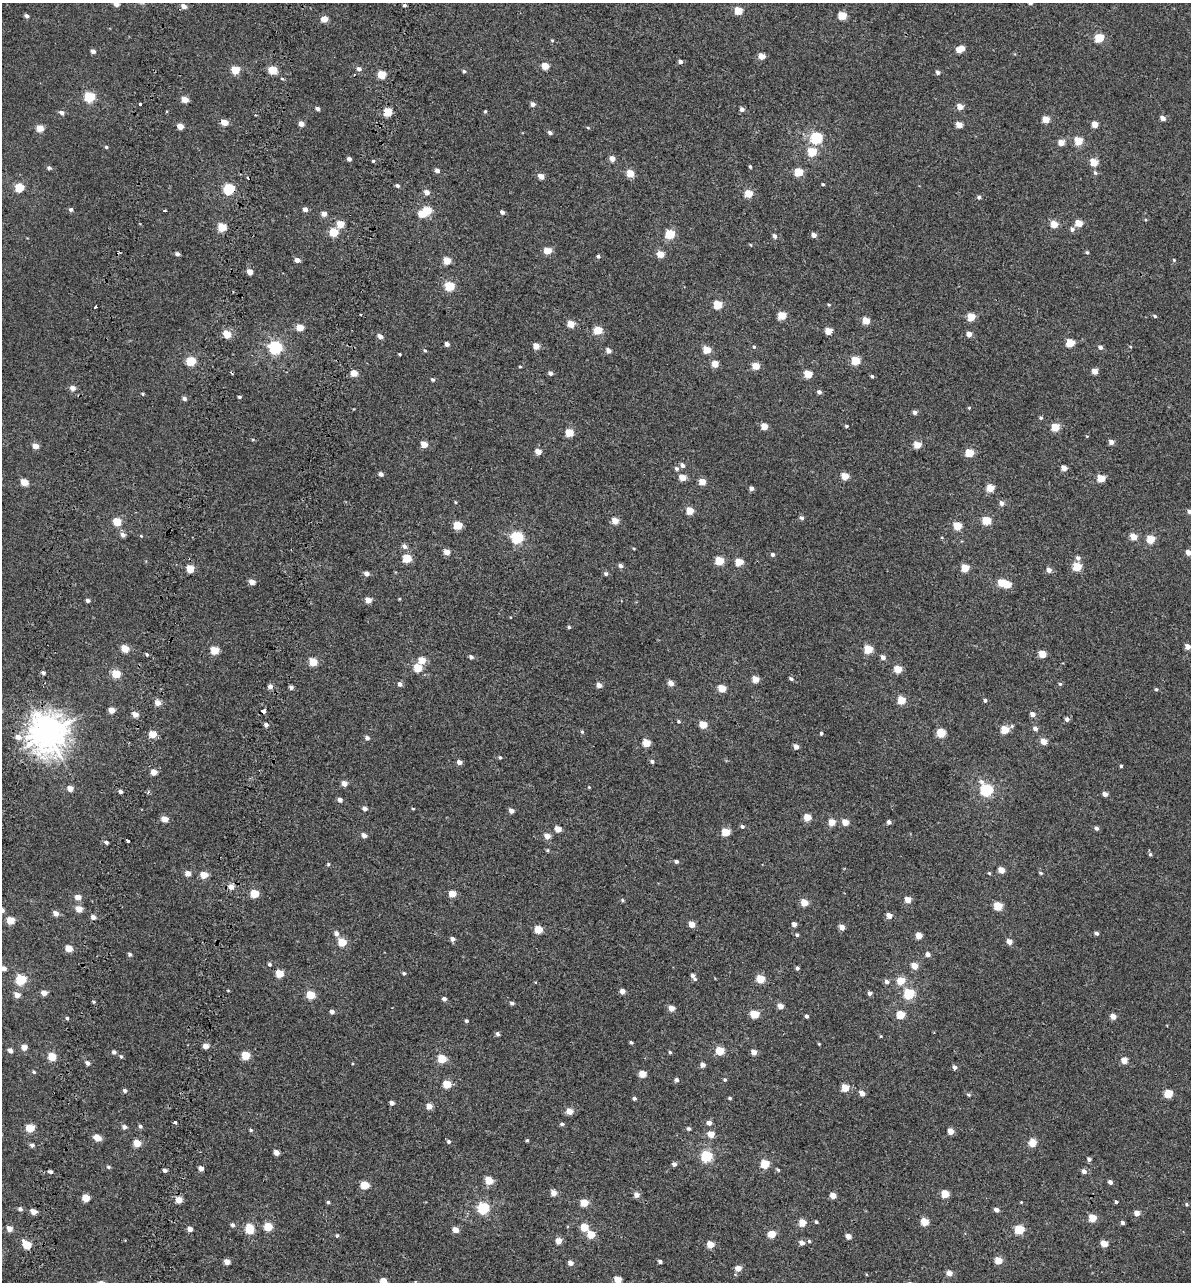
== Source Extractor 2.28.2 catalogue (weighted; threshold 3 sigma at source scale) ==
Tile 7 of 4 x 4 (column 3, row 2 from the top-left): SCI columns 2780-3968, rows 2721-4000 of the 5614 x 5431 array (HDU 1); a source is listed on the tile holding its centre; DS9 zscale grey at full resolution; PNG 1193 x 1284 px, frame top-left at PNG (2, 3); no overlay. Shown black and unused: <1% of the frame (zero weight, under 2 of 3 exposures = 11% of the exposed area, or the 3 px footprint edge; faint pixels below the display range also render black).
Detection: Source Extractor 2.28.2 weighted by HDU 2 'WHT'; one run over the whole footprint, this tile lists its part. Background -4.53e-05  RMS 0.0051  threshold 0.0228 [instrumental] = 3 sigma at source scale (4.5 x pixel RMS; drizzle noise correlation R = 1.50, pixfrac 1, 0.0396/0.0396 arcsec/px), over >= 5 px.
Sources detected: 453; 1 inside a brighter object's white glare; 4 cosmic-ray / hot-pixel residue — not listed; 1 inside a brighter listed object's ellipse — not listed separately; the other 447 listed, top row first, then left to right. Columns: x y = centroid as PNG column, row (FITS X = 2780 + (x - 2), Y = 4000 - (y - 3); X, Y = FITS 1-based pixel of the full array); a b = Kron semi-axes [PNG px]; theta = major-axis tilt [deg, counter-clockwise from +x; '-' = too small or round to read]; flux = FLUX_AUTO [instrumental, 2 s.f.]
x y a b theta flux
1030 3 5 4 - 1.2
116 4 5 4 - 3.4
405 5 5 3 - 0.9
184 6 5 4 - 3.1
738 11 5 5 - 11
26 16 4 4 - 1.4
842 16 5 5 - 12
324 19 5 4 - 7.3
1099 38 5 5 - 18
552 40 4 4 - 0.48
960 49 8 5 31 7.5
93 51 4 4 - 2
762 56 5 4 - 5.4
680 61 4 4 - 1.6
545 66 5 4 - 8.4
359 69 5 5 - 1.6
235 70 5 5 - 13
273 70 5 4 - 14
464 71 5 4 - 0.66
938 72 5 5 - 1.3
382 74 5 5 - 14
282 79 5 3 - 0.53
89 97 5 5 - 28
185 100 5 4 - 6.1
140 104 3 3 - 2.8
533 104 5 4 - 1.8
960 107 5 4 - 4.7
318 109 4 4 - 1.6
742 109 5 4 - 2.1
167 111 3 2 - 0.61
485 111 4 3 - 0.53
387 112 5 5 - 14
62 113 6 5 - 1.8
1163 118 5 4 - 2.9
1046 119 5 5 - 6.2
224 123 5 4 - 5.6
301 124 4 4 - 3.8
1095 124 5 4 - 5
959 125 5 4 - 5.4
180 126 4 4 - 5
40 128 5 4 - 8.4
588 128 5 3 - 0.43
550 133 5 4 - 1.4
816 138 6 6 - 43
1078 141 5 5 - 11
1061 143 5 5 - 4.7
106 147 4 4 - 0.68
812 152 5 5 - 15
349 159 4 3 - 1.7
612 159 5 5 - 3.3
373 161 3 3 - 0.62
1094 162 5 5 - 9.5
750 167 4 3 - 0.58
49 168 5 4 - 1
437 171 5 4 - 2
799 172 5 5 - 13
630 173 5 5 - 9.4
1095 173 6 5 - 0.93
541 176 5 4 - 4.6
823 184 4 3 - 0.5
397 186 5 4 - 1.1
19 188 5 5 - 18
229 189 5 5 - 38
427 192 5 5 - 2.9
749 194 5 5 - 10
979 197 5 4 - 0.94
71 209 4 4 - 1.2
305 209 4 4 - 2.5
165 210 3 3 - 0.47
427 211 5 5 - 15
502 212 5 4 - 1.5
324 214 4 4 - 3.1
1078 223 5 5 - 7.4
340 224 5 5 - 7.7
1054 224 5 5 - 7.3
222 227 5 5 - 13
1072 229 6 5 - 1.6
333 232 5 5 - 15
670 234 5 5 - 21
814 235 5 5 - 1.9
775 236 5 4 - 1.6
547 251 5 4 - 9.4
1087 252 4 4 - 0.73
177 254 4 4 - 1.5
660 254 5 4 - 7.2
598 256 5 4 - 0.83
297 260 4 4 - 3.2
1174 260 4 4 - 0.52
447 261 5 4 - 9.9
250 272 4 4 - 4.6
449 286 5 5 - 20
718 305 5 5 - 15
829 305 4 4 - 0.52
96 307 3 3 - 2.9
360 315 3 2 - 0.61
782 316 5 5 - 12
1155 316 5 4 - 0.73
971 317 5 5 - 11
866 321 5 5 - 7.6
571 324 5 4 - 7.1
300 328 5 4 - 8.2
598 330 5 5 - 14
828 331 5 5 - 7.8
227 334 5 4 - 12
969 334 4 4 - 3.5
380 336 5 4 - 2.7
1070 343 5 5 - 13
447 344 4 4 - 2.4
536 346 5 4 - 5.9
754 347 5 4 - 0.59
1100 347 5 5 - 1.5
1130 347 4 3 - 0.42
275 348 6 6 - 65
425 350 5 4 - 0.63
608 350 5 4 - 2.7
707 350 5 5 - 9.9
400 354 3 2 - 0.5
191 361 5 5 - 20
855 361 5 5 - 15
715 364 5 5 - 5.9
756 366 5 4 - 9.2
520 367 4 3 - 0.54
1095 371 5 4 - 4.4
354 373 5 4 - 7.1
550 373 4 4 - 1.6
808 374 5 5 - 12
872 376 4 4 - 0.69
433 379 5 4 - 0.91
73 388 5 4 - 3.4
819 392 5 4 - 1.5
142 394 4 4 - 0.59
239 397 4 3 - 0.82
184 399 5 4 - 1.6
969 408 4 4 - 0.43
354 409 3 2 - 0.32
915 412 5 4 - 1.7
1041 418 5 4 - 0.69
764 426 5 4 - 6.6
847 426 4 3 - 0.63
1055 427 5 5 - 9.8
569 433 5 5 - 12
1111 442 5 5 - 2.5
424 444 5 4 - 6.9
917 445 5 5 - 8.2
35 446 5 4 - 4.9
538 452 5 4 - 4.7
969 453 5 5 - 14
682 465 5 5 - 1.7
1064 468 5 4 - 4.3
677 469 6 5 - 1.1
381 474 5 4 - 1.6
845 476 5 5 - 8.6
682 478 5 4 - 6
1101 478 5 5 - 9.9
24 482 5 4 - 9.4
702 482 5 4 - 6.8
751 488 4 4 - 1.8
990 488 5 5 - 9.3
455 502 4 3 - 0.5
1002 503 6 5 - 2.2
690 511 5 5 - 8.9
1190 512 5 4 - 2
802 518 6 4 -15 0.98
615 521 5 5 - 5.9
987 521 5 5 - 14
117 522 5 5 - 14
458 525 5 5 - 15
957 526 5 5 - 11
123 535 5 5 - 2.4
141 536 4 3 - 0.41
517 537 6 6 - 47
1133 537 5 5 - 6.3
1150 539 5 5 - 12
404 546 7 6 - 1.7
634 549 4 3 - 0.44
447 552 5 4 - 4.2
1188 553 6 5 - 3.1
773 555 5 4 - 1.4
407 558 5 5 - 15
1078 558 5 5 - 1.7
719 561 5 5 - 14
739 562 5 5 - 9.2
621 566 5 5 - 1.5
1077 566 5 5 - 14
965 568 5 5 - 11
190 569 5 4 - 11
1049 570 5 4 - 2.8
366 573 5 4 - 2.3
606 574 5 4 - 1.1
252 582 5 4 - 3.9
1001 582 5 5 - 10
1007 584 5 5 - 8.8
399 599 4 3 - 0.34
88 600 4 4 - 1.4
368 600 5 4 - 4.5
569 627 4 3 - 0.71
1188 647 5 4 - 3.6
125 648 5 4 - 8.5
868 649 5 5 - 15
214 650 5 5 - 13
147 654 4 4 - 0.74
1042 654 5 4 - 9.3
471 657 5 4 - 1.3
883 657 5 5 - 2
422 660 5 5 - 7.7
313 662 5 5 - 13
418 668 5 5 - 13
898 669 5 5 - 9.9
43 673 5 4 - 1.1
116 674 5 5 - 15
755 679 5 4 - 7.1
791 679 5 4 - 1.1
671 683 5 4 - 3.6
400 684 5 5 - 1.7
1060 684 5 4 - 0.76
599 685 5 4 - 3.3
270 686 5 4 - 2.5
291 687 4 4 - 1.5
722 688 5 4 - 10
1156 689 5 4 - 0.68
901 700 5 5 - 9.9
985 700 4 4 - 1.1
157 703 5 5 - 4
111 710 4 4 - 5.3
263 711 4 3 - 6.2
135 714 5 4 - 4
1033 714 5 4 - 2.6
1067 719 5 5 - 1.4
678 721 5 4 - 0.71
266 725 4 4 - 1.7
703 725 5 5 - 10
1035 728 5 5 - 1.8
1005 730 6 5 - 12
582 732 5 4 - 0.71
821 733 4 3 - 1.1
941 733 5 5 - 15
47 734 13 12 - 590
152 734 5 5 - 8.7
18 737 8 7 - 3.2
367 738 5 4 - 1.7
1043 741 5 4 - 6.5
646 743 5 5 - 10
796 747 5 4 - 3.1
500 757 5 4 - 0.58
652 761 5 5 - 0.98
459 762 4 4 - 2.7
1121 766 3 3 - 0.62
153 772 4 4 - 5.7
344 783 4 4 - 4.1
589 787 3 3 - 0.36
70 788 5 4 - 4.1
986 790 7 6 - 63
120 792 4 4 - 1.4
148 793 4 3 - 1.1
1105 794 5 4 - 2.4
340 800 5 4 - 2.2
365 809 5 4 - 2
413 809 4 3 - 0.44
511 811 5 4 - 2.7
807 817 5 5 - 8.4
164 819 5 4 - 6.4
832 822 5 5 - 7.3
845 822 5 4 - 5.4
889 822 4 4 - 1.6
742 826 5 4 - 1
1096 828 5 4 - 1.3
558 829 5 4 - 5.3
726 832 5 5 - 11
364 835 5 4 - 2.5
547 836 5 5 - 4.3
106 842 4 3 - 1.2
547 850 4 4 - 0.54
1150 854 5 4 - 0.79
676 861 5 4 - 1.2
328 864 5 4 - 0.55
1001 870 5 4 - 6.2
188 873 5 5 - 3.6
989 873 4 4 - 0.55
1041 873 5 4 - 0.75
204 875 5 4 - 7.7
231 887 5 5 - 4.2
254 894 5 5 - 14
452 894 5 5 - 7.6
78 897 5 5 - 4
622 900 5 4 - 0.61
908 900 5 4 - 5.5
804 903 5 4 - 7.6
998 906 5 5 - 15
79 909 5 4 - 6.4
56 913 5 4 - 3.8
889 916 5 4 - 4.1
93 917 5 4 - 2.3
10 920 5 5 - 11
692 924 5 4 - 5.9
794 924 4 4 - 2.2
842 927 5 4 - 3.9
538 929 5 5 - 11
336 933 6 5 - 2
1096 933 4 4 - 1.2
797 935 5 4 - 0.83
919 935 5 4 - 6.3
452 939 5 4 - 1.8
342 942 5 5 - 15
1009 942 5 4 - 3.9
69 948 5 4 - 7.7
130 954 4 4 - 1.1
928 954 5 4 - 2.2
269 964 4 4 - 0.84
914 966 5 5 - 5.9
797 968 4 4 - 1
4 969 4 4 - 2.5
279 973 5 5 - 12
404 973 4 4 - 0.75
692 975 5 4 - 1.6
760 979 5 5 - 12
21 980 5 5 - 30
901 981 5 5 - 9.7
887 982 5 5 - 1.7
622 991 4 4 - 3.3
44 993 5 4 - 3.7
870 993 4 4 - 1.5
909 994 5 5 - 31
17 995 5 4 - 3.7
310 995 5 5 - 15
444 999 5 4 - 1.5
93 1002 4 3 - 0.69
512 1003 5 4 - 1.1
780 1006 5 4 - 4.2
672 1008 4 4 - 4.9
332 1012 4 4 - 1.9
755 1014 5 5 - 14
900 1015 5 5 - 13
807 1016 4 3 - 1.2
1113 1016 5 4 - 4.3
67 1018 4 4 - 0.73
466 1021 4 4 - 0.92
497 1034 5 4 - 1.2
881 1036 4 3 - 0.41
631 1042 3 3 - 0.7
819 1044 3 3 - 0.41
206 1046 4 4 - 4.7
24 1047 5 4 - 4.5
10 1050 5 4 - 2.3
720 1051 5 5 - 13
114 1052 5 5 - 1.3
670 1052 4 4 - 0.61
754 1052 4 4 - 3.6
245 1055 5 5 - 13
121 1056 5 4 - 0.7
52 1057 5 5 - 14
442 1059 5 5 - 13
1124 1061 5 4 - 5.1
87 1063 5 4 - 1.7
703 1065 4 4 - 2.9
955 1067 5 4 - 1.6
34 1072 5 4 - 0.7
642 1074 5 4 - 7.5
676 1080 5 4 - 1.4
725 1080 4 4 - 0.7
447 1084 5 5 - 11
845 1088 5 5 - 10
125 1090 5 5 - 1.1
862 1093 5 4 - 3.4
1168 1093 5 5 - 14
969 1094 5 5 - 0.71
634 1098 4 4 - 0.87
730 1098 4 3 - 0.67
392 1103 4 4 - 1.7
429 1106 5 4 - 4.7
569 1111 5 4 - 5.8
175 1122 3 3 - 1.9
709 1123 5 5 - 2.3
562 1124 5 4 - 0.94
140 1126 5 5 - 0.94
124 1127 5 5 - 1.7
30 1128 5 5 - 15
688 1129 4 4 - 1
251 1130 5 4 - 0.63
950 1131 5 4 - 5.1
711 1134 5 4 - 7.1
97 1138 5 4 - 7.9
527 1140 4 3 - 0.62
449 1141 5 4 - 0.96
137 1143 5 4 - 10
1032 1143 6 5 - 9.2
32 1145 5 4 - 1.5
276 1152 4 4 - 3.7
706 1156 6 5 - 41
1089 1159 4 4 - 1.4
674 1164 4 4 - 1.6
765 1164 5 5 - 15
108 1167 5 4 - 0.82
201 1168 4 4 - 3
165 1170 4 3 - 1.3
778 1170 5 3 - 0.7
1084 1171 5 5 - 2
50 1172 5 4 - 1.4
489 1181 5 5 - 11
1110 1182 4 4 - 1.8
365 1185 5 5 - 15
553 1193 5 5 - 3.9
945 1194 5 5 - 11
637 1195 5 5 - 3.5
833 1196 5 4 - 5.6
86 1198 5 5 - 11
179 1200 4 4 - 7.8
328 1202 4 4 - 0.67
1021 1202 4 3 - 0.37
1116 1202 4 4 - 0.74
584 1203 5 5 - 11
1187 1204 5 4 - 0.64
483 1208 6 6 - 42
20 1209 4 4 - 1.5
996 1210 5 4 - 2.1
33 1211 5 4 - 4.5
1137 1213 4 4 - 4
1092 1218 5 5 - 9.9
816 1222 4 3 - 0.83
925 1222 5 5 - 11
802 1223 5 4 - 9.1
1122 1223 4 3 - 1.4
232 1225 5 4 - 1.2
268 1227 5 5 - 16
584 1227 5 5 - 12
9 1229 5 4 - 4.2
190 1229 4 4 - 2.8
249 1229 6 5 - 17
1019 1229 5 5 - 21
455 1230 5 4 - 4.7
591 1234 5 5 - 9.4
772 1234 5 5 - 10
337 1235 5 4 - 0.69
848 1236 4 4 - 3.7
558 1241 5 5 - 4.5
809 1241 5 4 - 0.7
802 1243 5 5 - 2.6
1104 1244 5 4 - 6.7
27 1245 6 5 - 15
710 1245 5 5 - 6.7
998 1260 5 5 - 9.5
660 1261 4 3 - 1.4
227 1262 5 4 - 4.3
570 1263 5 4 - 2.9
738 1268 5 4 - 5.2
949 1273 5 5 - 3.8
618 1280 5 5 - 7.5
383 1281 5 4 - 7.8
Overlapping masked pixels (flux is a lower limit): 2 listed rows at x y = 229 189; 263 711
Isophote crosses this tile's border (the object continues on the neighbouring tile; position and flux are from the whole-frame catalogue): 7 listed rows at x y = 1030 3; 116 4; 1190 512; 1188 553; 4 969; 618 1280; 383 1281